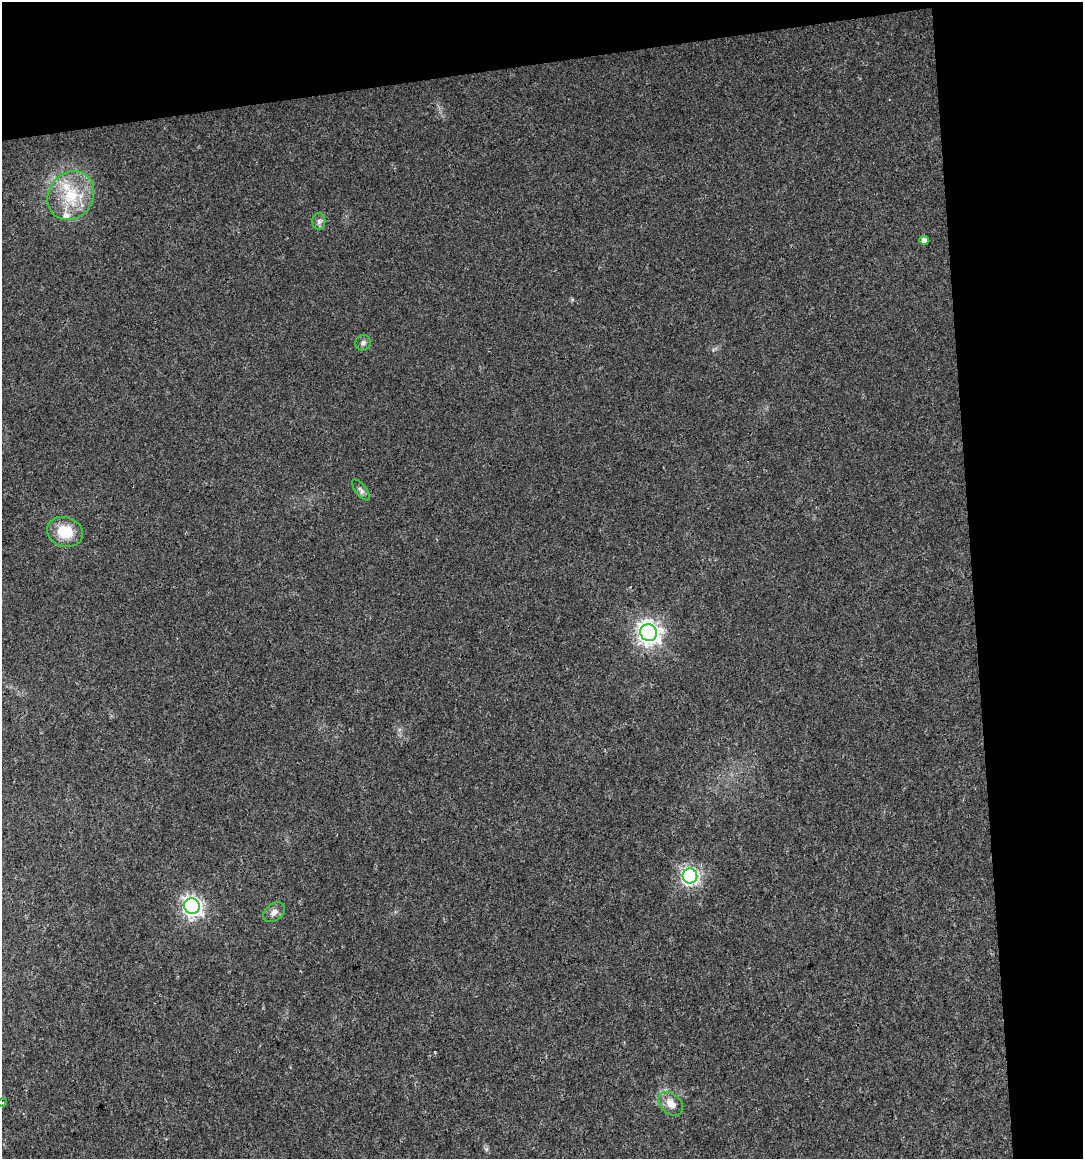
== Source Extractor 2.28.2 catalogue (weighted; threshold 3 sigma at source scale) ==
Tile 2 of 2 x 2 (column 2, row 1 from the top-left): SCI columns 1108-2188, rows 1158-2314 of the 2202 x 2314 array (HDU 1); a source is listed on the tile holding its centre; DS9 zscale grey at full resolution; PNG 1085 x 1161 px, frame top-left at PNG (2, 2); each listed source drawn as its Kron ellipse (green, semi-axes under 4 px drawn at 4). Shown black and unused: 16% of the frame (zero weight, under 3 of 5 exposures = <1% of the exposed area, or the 3 px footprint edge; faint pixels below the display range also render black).
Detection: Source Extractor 2.28.2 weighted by HDU 2 'WHT'; one run over the whole footprint, this tile lists its part. Background 0.0126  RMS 0.0034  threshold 0.0154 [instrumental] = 3 sigma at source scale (4.5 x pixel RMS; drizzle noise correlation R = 1.50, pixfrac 1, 0.0396/0.0396 arcsec/px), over >= 5 px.
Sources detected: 13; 1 inside a brighter listed object's ellipse — not listed separately; the other 12 listed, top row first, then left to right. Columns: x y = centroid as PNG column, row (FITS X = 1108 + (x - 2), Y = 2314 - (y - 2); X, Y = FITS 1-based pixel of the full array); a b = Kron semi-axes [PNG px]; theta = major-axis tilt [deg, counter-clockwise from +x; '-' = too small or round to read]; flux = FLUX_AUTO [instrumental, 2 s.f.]
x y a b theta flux
71 196 25 22 55 14
319 221 8 6 -89 1
924 240 5 4 - 1.8
363 343 8 7 - 1.1
361 490 13 5 -51 1.2
65 532 18 14 -17 9.1
649 633 8 8 - 230
690 876 7 7 - 93
192 906 8 7 - 140
274 912 12 8 37 1.9
2 1103 5 3 - 0.3
671 1104 14 10 -43 3.3
Isophote crosses this tile's border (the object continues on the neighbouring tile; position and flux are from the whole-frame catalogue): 1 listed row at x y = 2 1103